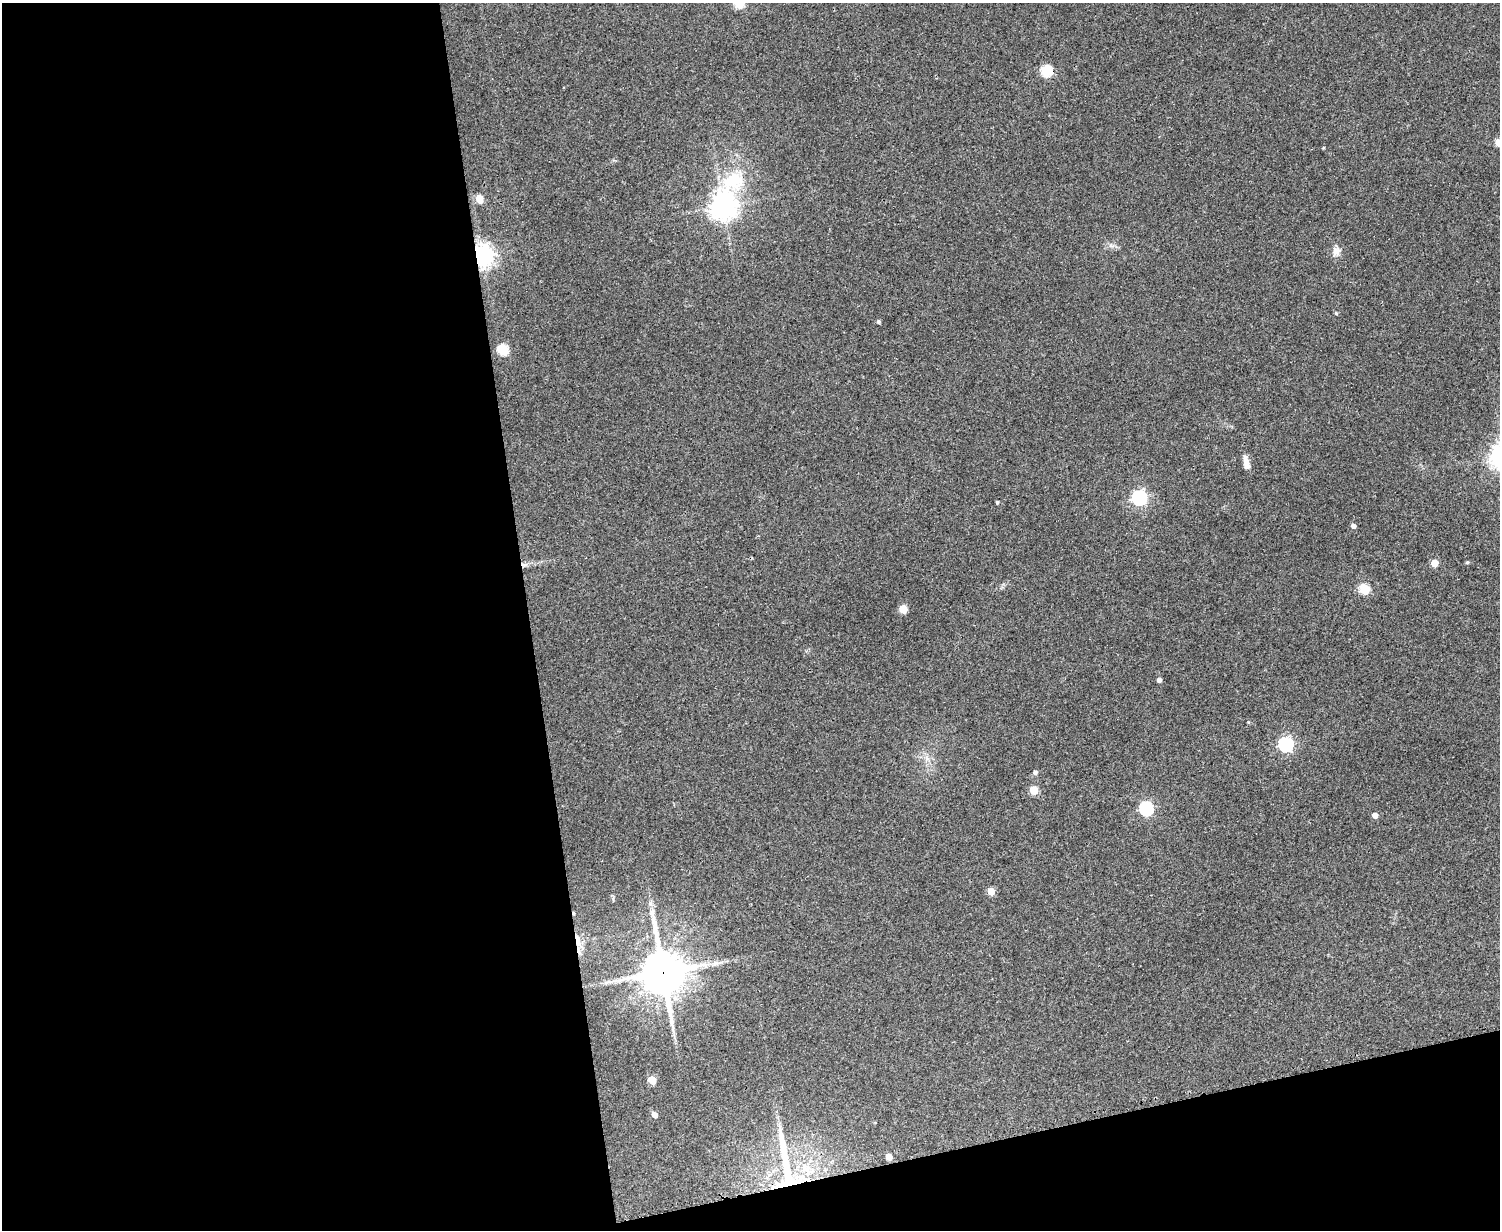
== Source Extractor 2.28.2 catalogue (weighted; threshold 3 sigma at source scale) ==
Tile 10 of 3 x 4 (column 1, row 4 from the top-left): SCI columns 161-1658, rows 4-1231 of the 4918 x 4927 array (HDU 1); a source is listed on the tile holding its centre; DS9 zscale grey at full resolution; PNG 1502 x 1232 px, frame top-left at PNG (2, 3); no overlay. Shown black and unused: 40% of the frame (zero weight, under 3 of 4 exposures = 2% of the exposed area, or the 3 px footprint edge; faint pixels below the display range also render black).
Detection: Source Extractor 2.28.2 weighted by HDU 2 'WHT'; one run over the whole footprint, this tile lists its part. Background 0.0787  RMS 0.0057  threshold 0.0256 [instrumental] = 3 sigma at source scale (4.5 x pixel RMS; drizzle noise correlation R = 1.50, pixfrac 1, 0.05/0.05 arcsec/px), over >= 5 px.
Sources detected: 34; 1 inside a brighter listed object's ellipse — not listed separately; the other 33 listed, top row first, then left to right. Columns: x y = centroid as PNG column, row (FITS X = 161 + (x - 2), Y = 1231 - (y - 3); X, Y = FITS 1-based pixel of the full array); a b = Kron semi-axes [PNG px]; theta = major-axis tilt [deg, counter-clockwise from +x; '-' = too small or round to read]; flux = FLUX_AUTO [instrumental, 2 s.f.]
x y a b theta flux
739 3 6 5 - 36
1046 71 6 5 - 43
1498 142 9 8 - 3.9
1323 148 4 3 - 0.5
479 199 5 5 - 14
723 206 13 8 70 610
1336 251 13 11 62 3.7
482 255 7 6 - 430
1336 313 4 4 - 0.74
879 322 4 4 - 1.1
503 349 6 5 - 37
1246 462 18 7 -80 4.3
1139 498 6 6 - 140
997 502 4 3 - 0.6
1353 526 4 4 - 2.3
1467 562 5 4 - 0.61
1435 563 5 5 - 11
1365 589 6 5 - 35
903 609 5 5 - 18
1159 680 4 4 - 2
1286 744 6 6 - 120
1035 772 5 4 - 1.7
1034 790 5 5 - 18
1146 808 6 6 - 96
1375 815 4 4 - 3.8
991 891 5 5 - 9.8
574 913 3 3 - 0.67
578 941 18 6 -73 4.7
663 972 15 13 -76 1800
652 1080 5 5 - 14
654 1115 5 4 - 3.8
889 1157 5 4 - 6.3
786 1167 93 21 -80 58
Overlapping masked pixels (flux is a lower limit): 5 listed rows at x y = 482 255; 574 913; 578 941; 663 972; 786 1167
Isophote crosses this tile's border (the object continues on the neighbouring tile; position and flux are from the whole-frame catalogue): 2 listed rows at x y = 739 3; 1498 142